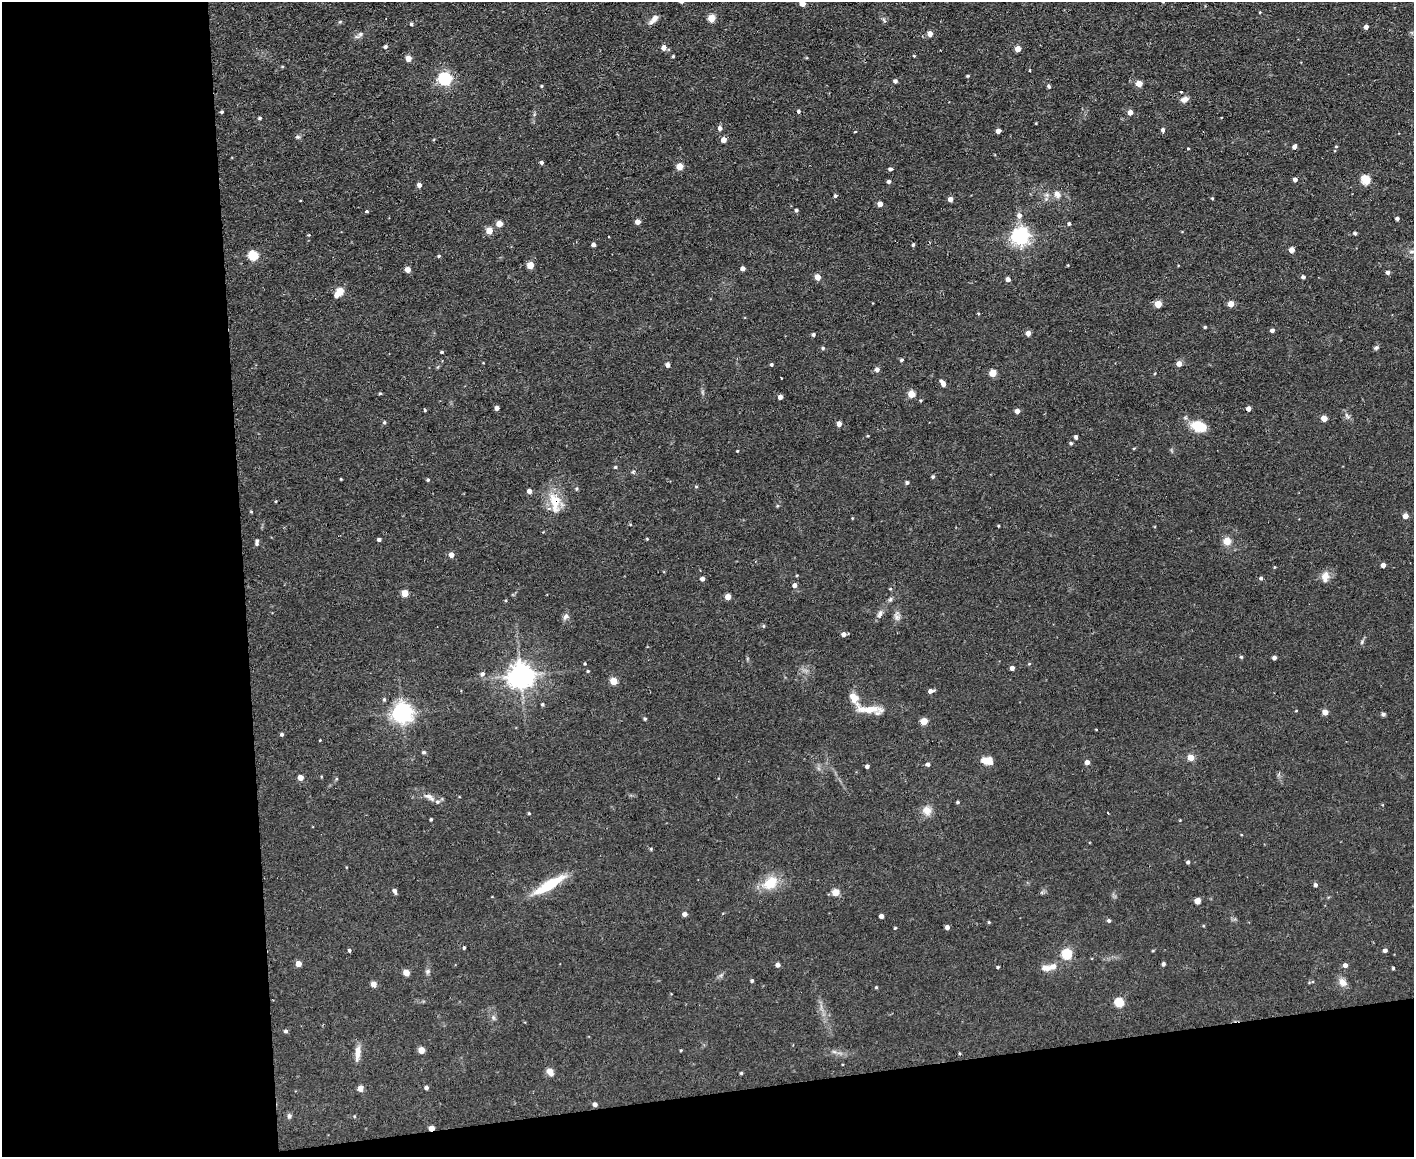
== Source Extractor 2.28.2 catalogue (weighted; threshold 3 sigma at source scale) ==
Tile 10 of 3 x 4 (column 1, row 4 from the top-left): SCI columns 128-1539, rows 1-1155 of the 4597 x 4621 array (HDU 1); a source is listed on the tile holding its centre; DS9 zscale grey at full resolution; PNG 1416 x 1159 px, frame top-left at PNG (2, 2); no overlay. Shown black and unused: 23% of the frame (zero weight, under 2 of 3 exposures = <1% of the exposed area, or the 3 px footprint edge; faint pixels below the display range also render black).
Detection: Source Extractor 2.28.2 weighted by HDU 2 'WHT'; one run over the whole footprint, this tile lists its part. Background 0.0586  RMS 0.0087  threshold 0.0389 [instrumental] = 3 sigma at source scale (4.5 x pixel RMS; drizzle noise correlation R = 1.50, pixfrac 1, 0.05/0.05 arcsec/px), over >= 5 px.
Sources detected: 226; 3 cosmic-ray / hot-pixel residue — not listed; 2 inside a brighter listed object's ellipse — not listed separately; the other 221 listed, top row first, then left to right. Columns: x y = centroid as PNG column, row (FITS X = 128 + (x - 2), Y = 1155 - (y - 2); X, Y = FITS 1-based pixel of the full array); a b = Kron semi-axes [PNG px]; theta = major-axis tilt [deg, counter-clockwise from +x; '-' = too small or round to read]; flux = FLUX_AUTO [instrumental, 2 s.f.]
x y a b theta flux
1163 2 4 3 - 0.65
802 3 5 5 - 7.1
1260 12 4 3 - 0.59
712 18 5 4 - 22
654 19 15 6 46 4.8
340 22 5 3 - 0.95
411 24 4 3 - 1.2
1366 27 4 4 - 3.6
360 34 8 5 54 2.3
930 34 4 4 - 6.6
385 47 4 4 - 1.9
664 47 5 5 - 5.4
1018 49 4 4 - 9.3
673 56 3 3 - 1
914 56 3 3 - 0.81
408 58 4 4 - 9.1
1029 70 3 3 - 1.3
968 76 4 3 - 0.98
445 79 6 6 - 160
895 81 4 4 - 2.2
1139 84 4 4 - 12
541 86 4 3 - 0.91
1048 86 5 4 - 1.4
1184 99 11 7 24 4.1
799 111 5 5 - 1.4
222 112 4 3 - 1
1130 112 4 4 - 5.6
260 118 4 3 - 1.3
720 128 5 5 - 2.9
1163 130 5 4 - 2.4
998 131 4 4 - 5.6
855 132 4 2 - 0.6
298 137 7 5 -13 1.7
724 139 4 4 - 6.8
1294 146 4 4 - 3.2
1336 146 4 3 - 0.72
1188 148 3 3 - 0.68
541 162 4 4 - 2.1
679 166 5 5 - 16
890 169 4 4 - 2
1295 179 4 4 - 3.1
1366 180 5 5 - 48
888 181 4 4 - 2.1
419 185 5 4 - 3.3
1057 194 11 8 -66 4.6
835 196 5 4 - 1.4
1212 198 4 3 - 0.8
950 199 4 4 - 4.4
880 204 4 4 - 6.7
796 210 4 4 - 2
366 211 3 3 - 1.6
1019 215 7 6 - 4.1
1397 218 4 3 - 2.1
637 222 4 4 - 6.7
1069 223 4 3 - 1.4
499 224 4 4 - 12
489 230 5 5 - 13
1355 233 4 3 - 1.8
309 235 4 4 - 0.79
1021 236 6 6 - 350
593 244 4 4 - 2.8
913 245 4 3 - 1.3
1291 250 4 4 - 8
1412 251 10 4 5 2.4
253 255 5 5 - 48
439 256 4 3 - 1.1
530 265 5 4 - 17
743 268 4 4 - 4.2
408 269 4 4 - 7
1388 272 4 4 - 2.8
818 277 5 4 - 9.1
1303 277 4 4 - 2
1008 279 4 4 - 4
339 292 8 5 48 28
1158 304 5 4 - 21
1231 304 4 4 - 13
1205 327 3 3 - 0.93
1272 330 4 4 - 2.7
1028 333 4 4 - 6.2
813 334 4 4 - 1.9
823 348 5 4 - 1.4
1376 348 7 5 25 1.6
442 352 4 3 - 1.1
901 360 4 4 - 1.4
771 364 4 4 - 1.3
1179 364 5 5 - 6.2
667 365 4 4 - 3.7
877 369 5 5 - 3.5
993 373 5 5 - 17
943 383 7 4 -52 6
380 393 4 4 - 0.98
911 394 5 4 - 16
780 397 4 4 - 3.5
921 400 4 4 - 0.99
497 408 4 4 - 3.8
1248 409 4 4 - 4.9
425 410 4 3 - 0.88
1017 411 4 4 - 4.5
1324 418 4 4 - 13
384 422 5 4 - 1.1
839 424 4 4 - 5.9
1199 426 17 11 -17 19
1076 437 4 3 - 2.4
1071 443 4 4 - 1.3
1134 448 5 3 - 0.77
737 451 3 2 - 0.65
615 467 4 4 - 1
633 472 6 3 20 1.1
933 476 4 4 - 1.5
341 479 3 2 - 0.65
428 480 4 4 - 1.3
907 483 4 4 - 1.7
696 486 5 3 - 0.83
529 491 4 4 - 4
555 502 27 13 -81 20
777 506 5 3 - 0.87
251 512 5 3 - 0.7
1405 516 4 4 - 8.2
630 524 5 3 - 0.67
998 526 3 2 - 0.84
379 539 4 3 - 2
647 539 4 3 - 0.71
257 541 6 5 - 2.2
1227 541 5 5 - 18
451 555 5 4 - 5.3
1383 565 4 4 - 4.4
1274 567 4 3 - 0.68
797 575 4 3 - 0.7
1325 577 14 10 80 6.8
1261 578 4 4 - 1.6
702 579 4 4 - 3.2
794 585 5 4 - 3.7
405 593 5 4 - 15
728 597 4 4 - 9
890 599 6 5 - 1.6
880 614 10 6 64 3.2
566 616 9 6 56 2.9
897 617 7 4 71 2.7
763 626 5 3 - 0.85
843 634 5 4 - 3.4
1362 642 6 5 - 1.4
1241 657 5 4 - 0.98
1274 658 4 4 - 3.1
585 664 4 3 - 0.83
1012 668 4 4 - 4.3
588 671 4 4 - 0.8
482 674 6 5 - 2.3
521 675 8 7 - 920
613 681 5 4 - 17
930 691 6 4 11 3.8
853 698 14 10 -61 8.4
542 704 4 4 - 1.2
868 709 37 9 -7 16
1296 711 4 2 - 0.56
1325 712 4 4 - 7.4
402 713 7 7 - 480
1383 714 6 5 - 1.5
645 719 4 4 - 1.2
924 721 4 4 - 19
1096 730 4 2 - 0.57
282 734 4 4 - 1.5
320 740 3 2 - 1.1
424 752 5 4 - 1.4
1191 757 5 4 - 11
987 761 14 8 -6 9.4
1087 762 4 4 - 5.2
928 764 4 4 - 2.4
867 766 4 4 - 2.3
300 777 4 4 - 7.4
429 797 18 7 -28 5.8
957 802 4 3 - 1.2
927 810 11 10 - 8
529 813 4 3 - 0.82
1107 813 3 2 - 0.98
431 819 3 3 - 0.98
651 849 4 4 - 0.94
1188 862 4 4 - 1.7
770 883 19 13 35 20
549 885 32 8 31 38
1315 885 5 4 - 1.9
394 891 6 4 -67 2.7
836 892 5 4 - 17
1197 901 4 4 - 11
684 914 4 4 - 4
881 916 4 4 - 3.7
1109 920 4 4 - 1.8
989 922 4 4 - 0.8
947 927 4 4 - 3.3
895 928 3 3 - 0.83
464 948 4 3 - 1.2
349 950 4 3 - 1.3
1385 950 4 4 - 2.7
1067 954 7 7 - 27
298 964 4 4 - 7.5
1163 964 4 4 - 2
778 965 4 4 - 3.5
1345 965 5 4 - 3.4
998 967 4 3 - 1.2
1046 968 14 8 -5 5.8
1393 968 3 3 - 1.1
406 972 5 4 - 12
428 972 7 5 70 1.9
752 980 4 3 - 1.3
1343 982 12 9 -43 5.6
374 984 5 4 - 7.7
876 987 4 3 - 1
1119 1002 5 5 - 44
493 1017 6 4 -72 1.5
285 1031 5 4 - 1.7
421 1050 4 4 - 14
681 1050 4 3 - 0.72
357 1053 20 6 85 6.9
959 1053 5 3 - 0.74
550 1072 6 5 - 12
741 1073 3 3 - 0.95
426 1087 4 4 - 2.5
360 1088 6 5 - 4.6
595 1104 4 4 - 3.2
289 1116 7 5 85 1.9
354 1116 4 3 - 0.67
431 1128 4 4 - 8.5
Overlapping masked pixels (flux is a lower limit): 2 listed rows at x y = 555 502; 431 1128
Isophote crosses this tile's border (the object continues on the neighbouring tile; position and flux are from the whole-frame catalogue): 3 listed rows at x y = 1163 2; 802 3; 1412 251